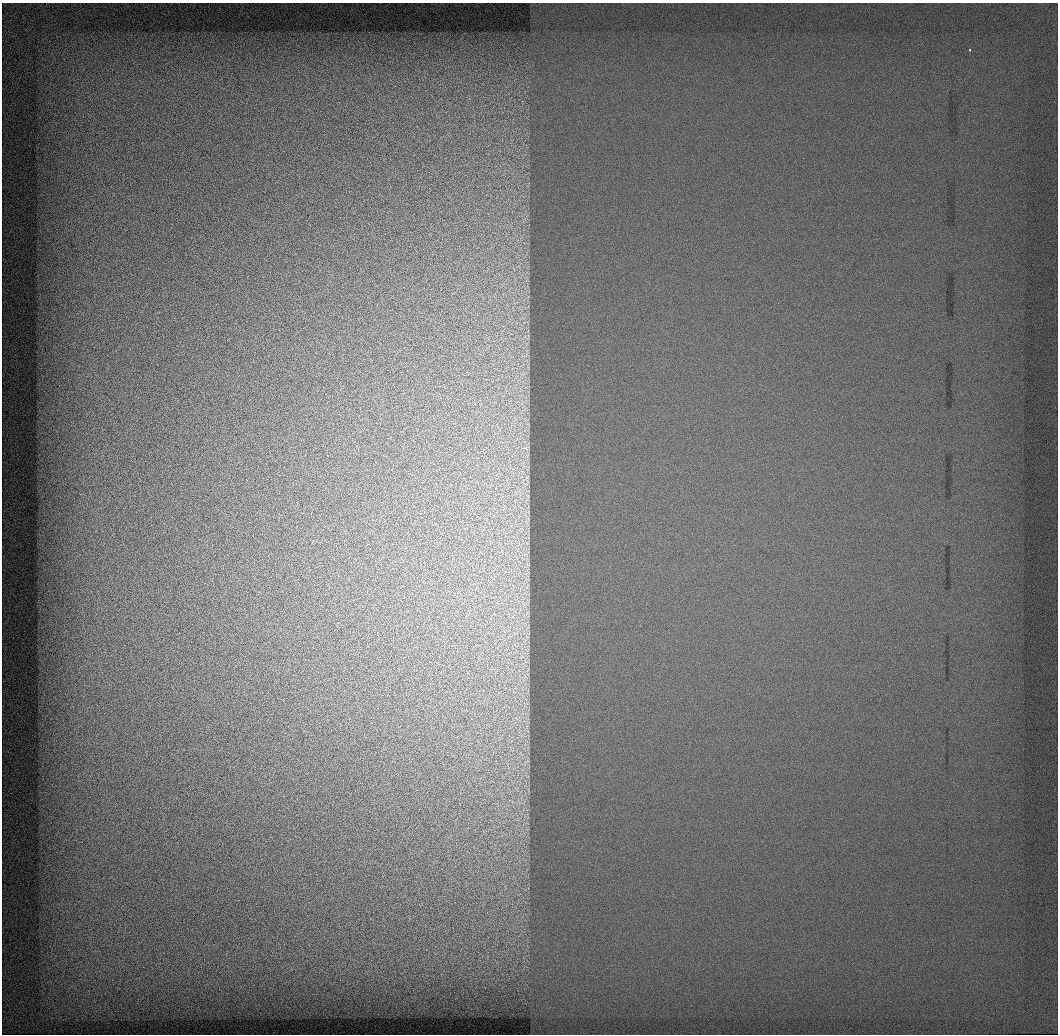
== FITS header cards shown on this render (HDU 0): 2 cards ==
NAXIS1  =                 1056 / Length of Axis 1 (Serial)
NAXIS2  =                 1032 / Length of Axis 2 (Parallel)

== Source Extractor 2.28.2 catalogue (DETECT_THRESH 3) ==
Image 1056 x 1032 px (HDU 0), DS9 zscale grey, 1 PNG px = 1 image px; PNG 1060 x 1036 px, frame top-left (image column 1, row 1032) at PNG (2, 3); no overlay
Background 522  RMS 2.7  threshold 8.24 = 3 sigma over >= 5 px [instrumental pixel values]
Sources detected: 26; all 26 listed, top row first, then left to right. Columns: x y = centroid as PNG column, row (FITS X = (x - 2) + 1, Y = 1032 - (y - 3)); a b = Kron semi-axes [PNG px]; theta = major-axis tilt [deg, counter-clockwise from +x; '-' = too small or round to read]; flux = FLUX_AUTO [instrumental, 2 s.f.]
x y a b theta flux
970 49 3 3 - 350
526 355 10 4 38 620
523 373 10 6 70 1100
522 403 11 4 68 880
526 419 10 6 -19 830
525 448 15 8 0 1600
524 464 17 9 -63 2300
527 477 9 6 71 730
525 484 11 9 -14 1300
527 498 21 6 78 1700
527 519 36 9 -84 4000
521 529 11 9 46 1700
528 552 6 4 59 260
525 554 10 5 -27 730
527 565 14 7 44 1100
527 586 12 4 63 600
524 604 14 11 -8 2000
526 614 17 9 33 1700
509 637 13 3 31 680
524 640 10 6 -25 820
527 650 10 6 -9 750
526 661 12 7 -41 1100
525 677 11 8 -54 1200
516 718 7 5 -47 670
522 736 7 4 -19 600
527 761 9 5 26 600